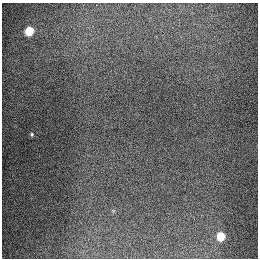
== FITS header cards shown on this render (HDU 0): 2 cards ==
NAXIS1  =                  256
NAXIS2  =                  256

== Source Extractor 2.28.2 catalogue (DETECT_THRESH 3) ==
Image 256 x 256 px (HDU 0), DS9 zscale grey, 1 PNG px = 1 image px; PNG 260 x 260 px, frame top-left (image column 1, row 256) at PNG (2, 3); no overlay
Background 1310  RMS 27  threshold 81.1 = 3 sigma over >= 5 px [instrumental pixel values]
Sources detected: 4; all 4 listed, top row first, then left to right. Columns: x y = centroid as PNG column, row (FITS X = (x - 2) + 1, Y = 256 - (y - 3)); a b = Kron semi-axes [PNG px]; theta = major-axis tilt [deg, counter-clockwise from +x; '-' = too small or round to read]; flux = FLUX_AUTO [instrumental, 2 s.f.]
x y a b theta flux
96 5 2 2 - 960
29 31 6 5 - 91000
32 134 5 4 - 2500
221 236 6 5 - 73000